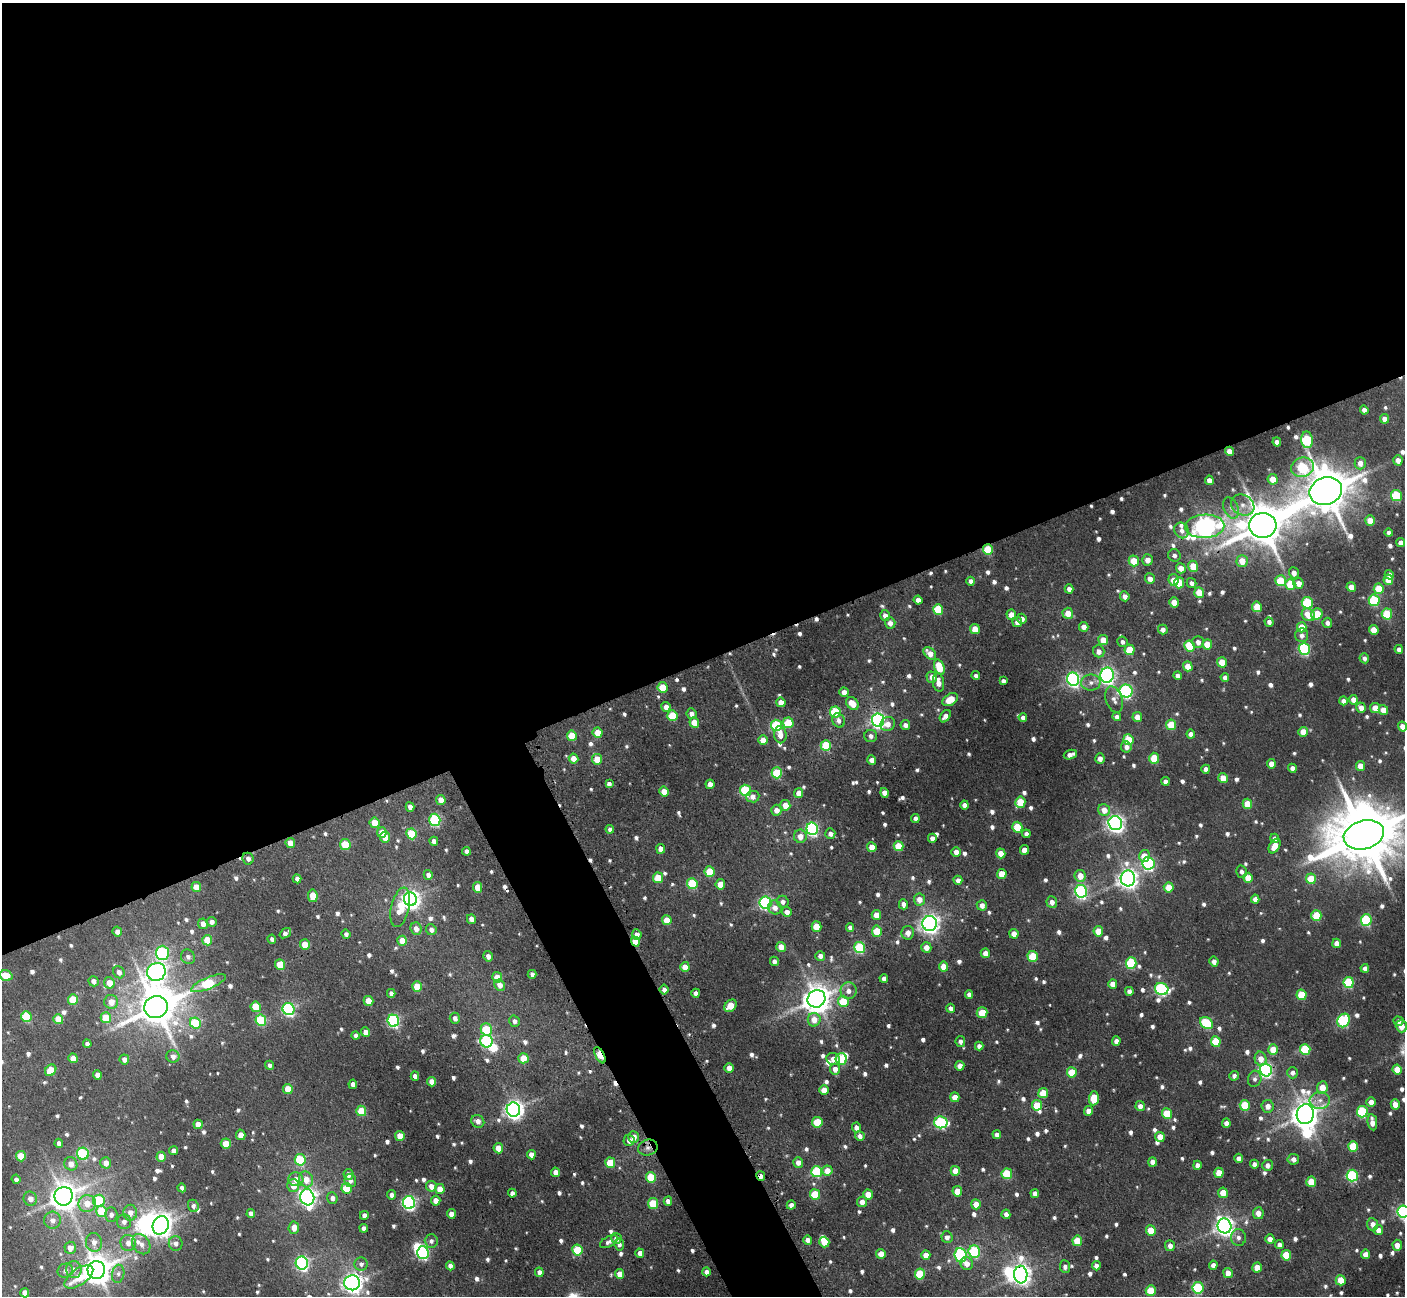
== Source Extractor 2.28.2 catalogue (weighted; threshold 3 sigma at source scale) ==
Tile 2 of 4 x 4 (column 2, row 1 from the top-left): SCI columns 1448-2850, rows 4064-5357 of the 5705 x 5684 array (HDU 1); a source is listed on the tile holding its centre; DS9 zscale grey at full resolution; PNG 1407 x 1298 px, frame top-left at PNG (2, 3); each listed source drawn as its Kron ellipse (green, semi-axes under 4 px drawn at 4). Shown black and unused: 54% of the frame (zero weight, under 3 of 4 exposures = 5% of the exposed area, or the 3 px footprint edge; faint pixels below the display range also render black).
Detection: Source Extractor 2.28.2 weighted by HDU 2 'WHT'; one run over the whole footprint, this tile lists its part. Background 0.0438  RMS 0.0057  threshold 0.0257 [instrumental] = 3 sigma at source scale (4.5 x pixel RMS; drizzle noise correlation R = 1.50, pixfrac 1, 0.05/0.05 arcsec/px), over >= 5 px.
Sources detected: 886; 6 inside a brighter object's white glare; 8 cosmic-ray / hot-pixel residue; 1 long thin detection or spike segment (spike, bleed or trail) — neither listed nor drawn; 7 inside a brighter listed object's ellipse — not listed separately; of the other 864, all 500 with FLUX_AUTO >= 2.32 (the completeness limit of this list) listed and drawn (364 fainter detections not listed), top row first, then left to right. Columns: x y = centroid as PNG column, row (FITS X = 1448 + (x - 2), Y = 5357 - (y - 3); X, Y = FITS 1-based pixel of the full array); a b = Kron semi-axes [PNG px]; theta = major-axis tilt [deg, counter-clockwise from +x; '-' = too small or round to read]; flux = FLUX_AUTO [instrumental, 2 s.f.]
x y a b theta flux
1364 410 4 4 - 3.1
1385 419 5 4 - 4.9
1307 440 8 5 -85 46
1277 442 4 4 - 4.1
1229 451 5 4 - 5.5
1398 460 5 4 - 4.5
1360 463 6 5 - 4.7
1302 467 11 9 15 50
1273 479 5 5 - 9.7
1209 480 4 4 - 4.3
1326 491 16 13 19 2700
1396 495 5 5 - 40
1243 505 12 10 -30 5.6
1231 508 11 7 -67 3.5
1370 520 5 5 - 8.1
1263 525 13 12 - 2200
1205 526 20 11 3 420
1182 530 8 7 - 3.7
1389 533 4 4 - 2.5
1401 543 4 4 - 3.9
988 550 5 5 - 24
1174 555 6 6 - 2.6
1148 560 5 5 - 4.4
1134 561 5 5 - 14
1242 561 6 5 - 9.8
1193 566 5 5 - 14
1181 568 5 4 - 6.3
1294 573 5 5 - 4.4
1389 575 5 4 - 4.2
1150 579 5 5 - 4.5
1173 580 6 5 - 8.2
1388 580 5 5 - 11
971 581 4 4 - 2.9
1281 581 5 5 - 21
1179 583 5 5 - 24
1192 583 5 4 - 2.4
1299 583 5 5 - 6.2
1290 584 5 5 - 19
1351 587 5 4 - 6.8
1069 589 4 4 - 3.3
1379 589 5 5 - 19
1199 592 5 5 - 13
1125 596 5 4 - 3.9
918 600 4 4 - 3.4
1374 600 6 5 - 43
1174 602 5 4 - 7.2
1307 603 6 5 - 45
1257 607 5 5 - 18
938 609 5 5 - 28
1068 613 5 5 - 7.6
1317 614 6 5 - 18
1387 614 5 5 - 30
885 615 6 5 - 4
1011 615 5 4 - 6.1
1308 615 7 6 - 8.7
1022 619 5 4 - 3.5
1017 622 5 5 - 4.4
1269 622 5 4 - 2.8
890 623 5 5 - 4.1
1327 623 5 5 - 2.5
1084 627 5 4 - 3.9
1302 627 5 4 - 13
975 629 5 4 - 9.9
1163 629 5 5 - 3.1
1374 630 5 5 - 11
1302 635 7 6 - 3.2
1103 640 5 5 - 11
1122 642 5 5 - 2.4
1198 642 6 5 - 3.4
1207 644 5 5 - 14
1189 646 5 5 - 28
1304 649 6 5 - 76
1399 649 4 4 - 2.8
1130 650 5 5 - 20
1099 651 6 6 - 3.9
930 653 7 5 -45 7.1
1364 658 5 4 - 2.6
1222 662 5 5 - 11
1188 666 5 4 - 11
939 667 8 5 -71 19
1107 675 7 6 - 230
976 676 4 4 - 2.6
1177 676 4 4 - 2.7
932 677 5 5 - 4.8
1225 677 4 4 - 3.1
1073 679 6 6 - 150
1003 681 4 4 - 2.4
938 682 9 5 -82 5.4
1091 682 9 8 - 3.4
663 687 5 5 - 19
1126 691 6 6 - 110
844 692 5 4 - 5
950 699 8 5 35 12
1114 700 13 8 -72 3.6
1353 700 5 4 - 5
1343 701 4 4 - 3.4
781 702 5 4 - 6.4
852 704 7 5 -45 9.2
666 707 5 4 - 4.5
1361 708 5 4 - 4.8
1375 708 5 5 - 9.7
1383 710 5 4 - 6.4
835 712 5 5 - 39
691 714 5 5 - 3.2
672 716 5 5 - 22
945 716 7 5 53 3.9
1117 717 4 4 - 2.4
1137 717 5 5 - 6.3
1023 718 4 4 - 3.6
839 720 7 6 - 3
878 720 7 6 - 190
694 722 5 5 - 11
788 723 5 5 - 26
888 724 7 6 - 5
776 725 6 5 - 50
905 725 5 5 - 3.2
1171 725 5 5 - 17
1402 726 5 4 - 6.2
1303 732 5 4 - 9.2
598 733 5 5 - 9.7
1191 734 4 4 - 4.7
780 735 8 6 -85 6
572 736 5 5 - 16
871 736 6 6 - 2.4
763 740 5 4 - 7.4
1128 740 5 5 - 23
826 746 5 5 - 28
1126 747 6 5 - 3.5
1070 755 7 4 20 4.4
574 758 5 4 - 8.2
1154 758 5 5 - 22
597 759 5 5 - 11
1100 759 5 4 - 3.9
872 760 5 4 - 4.6
1271 764 5 4 - 6.4
1360 766 5 4 - 9.4
1292 768 4 4 - 3.6
1206 769 4 4 - 3.9
777 773 5 5 - 33
1223 778 5 4 - 9.8
1165 781 4 4 - 3.1
609 784 4 4 - 2.6
710 784 5 4 - 4.8
746 790 6 5 - 49
664 792 5 4 - 9.2
799 793 5 4 - 7.3
884 793 5 4 - 6.1
753 797 7 6 - 3.4
441 800 5 4 - 7.5
1020 802 6 5 - 20
1247 804 5 5 - 16
785 805 5 5 - 7.8
964 805 4 4 - 3.7
410 807 5 4 - 3.1
776 810 5 5 - 5.1
1104 810 6 5 - 7.2
915 818 4 4 - 2.6
435 820 6 5 - 70
375 823 5 5 - 13
1115 823 7 6 - 290
1017 827 5 5 - 25
610 829 4 4 - 2.3
812 829 6 6 - 110
382 832 5 4 - 7.8
411 834 5 5 - 25
830 834 5 5 - 2.7
1026 834 4 4 - 3
1364 835 20 14 15 5100
800 836 7 6 - 5.3
385 837 5 5 - 6.4
932 838 4 4 - 3.4
1275 838 4 4 - 2.4
434 841 4 4 - 3.9
290 843 5 4 - 6.5
345 845 5 5 - 23
898 846 5 5 - 18
1274 846 8 5 59 7.9
872 847 5 4 - 8.7
661 849 5 4 - 5.5
1024 850 5 4 - 7
466 851 4 4 - 2.6
956 852 5 4 - 5.2
1001 853 5 4 - 9.2
1144 856 6 5 - 9.1
248 859 6 5 - 2.7
1148 863 6 6 - 88
710 872 5 5 - 19
1241 872 6 5 - 2.3
1002 874 5 5 - 11
428 875 5 4 - 3.1
1080 876 6 5 - 8.9
658 878 5 5 - 16
1128 878 8 7 - 400
1248 878 5 4 - 11
297 879 4 4 - 2.9
1311 879 5 5 - 21
958 880 4 4 - 3.4
692 884 5 5 - 31
720 884 5 4 - 7.8
196 887 5 4 - 11
478 887 5 4 - 9.5
1169 887 5 5 - 12
1081 891 6 6 - 120
313 896 6 5 - 12
410 899 7 6 - 330
919 899 6 5 - 6.2
1255 899 4 4 - 3.6
783 902 6 6 - 2.9
1052 902 6 5 - 4.5
765 903 6 6 - 110
903 904 5 4 - 2.7
982 905 5 5 - 4.4
400 907 20 9 77 14
775 908 7 6 - 4
787 912 5 5 - 4.6
876 915 5 4 - 7.3
1316 915 5 5 - 22
471 919 5 4 - 4
667 920 5 5 - 11
1366 920 6 5 - 56
211 922 5 5 - 2.8
930 923 7 7 - 350
203 924 5 5 - 4.7
816 926 5 5 - 15
850 927 4 4 - 2.3
416 929 6 5 - 4.6
431 930 5 5 - 2.9
877 931 5 5 - 17
1098 931 5 5 - 12
117 932 5 4 - 3.4
285 933 6 4 38 3.2
908 933 7 6 - 4.5
346 934 5 4 - 2.3
637 934 5 4 - 4.1
1014 934 5 4 - 6.4
272 939 4 4 - 2.3
207 940 5 5 - 16
402 941 5 4 - 9.3
635 941 5 4 - 13
1337 943 4 4 - 5.5
305 945 5 5 - 14
781 947 5 5 - 8.6
860 947 5 5 - 46
926 947 5 5 - 6.7
162 953 7 6 - 81
985 953 5 4 - 5.1
488 956 5 4 - 3.1
820 956 5 4 - 3.6
1033 956 5 5 - 22
188 957 7 7 - 2.4
774 961 5 4 - 3.1
1214 962 5 4 - 3.7
1131 963 6 5 - 43
280 965 5 5 - 20
685 967 5 4 - 8.4
944 967 5 4 - 11
1365 968 4 4 - 3.2
119 972 6 5 - 3.2
156 972 9 8 - 350
532 974 4 4 - 2.3
6 976 6 5 - 14
497 977 5 5 - 11
884 978 4 4 - 3
93 981 5 5 - 3.4
1349 982 5 5 - 42
109 983 5 5 - 8.8
208 983 19 6 23 41
1113 984 5 4 - 6.4
500 985 6 5 - 5
417 986 5 5 - 15
664 989 5 4 - 2.9
1162 989 7 6 - 86
849 991 8 8 - 4.3
1129 991 4 4 - 3.1
391 993 4 4 - 2.5
696 993 4 4 - 3.4
969 994 4 4 - 2.9
1301 995 5 5 - 22
73 999 5 5 - 18
816 999 9 8 - 940
369 1001 5 5 - 13
843 1001 5 5 - 18
111 1002 7 7 - 7
730 1006 7 5 46 12
156 1007 12 11 - 2000
256 1007 5 5 - 17
951 1008 4 4 - 3.1
288 1009 6 6 - 120
982 1013 5 5 - 18
26 1017 5 5 - 35
106 1018 5 5 - 19
455 1018 5 5 - 3.3
58 1019 5 5 - 13
261 1020 6 5 - 41
814 1020 7 6 - 6.9
1344 1020 7 6 - 64
393 1021 6 5 - 110
514 1021 6 5 - 2.9
1398 1021 5 4 - 2.4
195 1023 6 5 - 37
1206 1023 7 5 -37 43
1401 1026 6 5 - 6.6
486 1029 6 5 - 21
365 1032 5 4 - 5.4
356 1035 4 4 - 2.4
486 1041 6 6 - 64
960 1041 5 5 - 2.6
1116 1041 4 4 - 3.4
1216 1042 5 5 - 24
87 1044 4 4 - 2.7
979 1046 4 4 - 2.8
1305 1049 5 5 - 38
1273 1050 5 5 - 13
600 1055 9 4 -62 26
173 1056 6 6 - 3.7
73 1058 5 4 - 8.8
523 1058 5 5 - 12
124 1059 5 5 - 3.6
833 1059 7 6 - 5.7
841 1059 6 5 - 33
1261 1059 7 6 - 6
269 1065 4 4 - 2.4
960 1066 5 4 - 5.8
729 1068 5 4 - 5.5
835 1069 5 5 - 5.2
1397 1069 5 4 - 13
51 1070 6 5 - 17
1266 1070 6 6 - 150
1072 1072 5 5 - 15
1293 1073 5 5 - 3
97 1075 5 4 - 5
415 1076 4 4 - 3.4
1234 1076 5 4 - 2.3
1255 1079 8 6 78 2.4
431 1082 5 4 - 5.8
353 1084 4 4 - 3.8
1322 1088 6 5 - 10
288 1089 5 5 - 12
824 1090 5 5 - 8.7
1043 1093 5 5 - 13
955 1097 5 4 - 7.5
1094 1098 7 5 88 15
1320 1100 10 8 4 4.1
1371 1102 5 4 - 5.2
1395 1104 5 4 - 7.1
1037 1105 5 5 - 17
1245 1105 5 5 - 28
1140 1106 5 4 - 4.4
1268 1106 6 6 - 4.3
513 1110 7 6 - 350
361 1111 5 5 - 15
1088 1111 5 4 - 4.7
1362 1112 6 5 - 52
1167 1113 5 5 - 19
1305 1114 10 8 79 880
478 1121 7 6 - 3.5
817 1122 5 5 - 24
941 1122 6 6 - 71
1372 1122 8 4 -81 5.7
1226 1123 4 4 - 3.7
198 1124 5 4 - 7.8
856 1127 5 4 - 3.8
241 1135 5 4 - 3.9
997 1135 4 4 - 3
400 1136 5 4 - 10
860 1136 5 5 - 3.3
634 1137 6 5 - 5
1160 1137 5 4 - 7.9
629 1140 5 5 - 3.5
59 1143 4 4 - 2.8
226 1144 5 5 - 12
1353 1146 5 5 - 25
498 1148 5 4 - 8.1
648 1148 10 8 14 3.2
174 1151 4 4 - 3.4
83 1154 6 6 - 52
531 1155 5 4 - 4.8
21 1156 5 5 - 18
161 1157 5 4 - 9.9
1239 1158 4 4 - 3.8
1293 1159 6 5 - 3.2
300 1160 6 5 - 45
798 1162 5 5 - 4.4
1152 1162 5 4 - 4.5
106 1163 5 5 - 5.9
610 1163 5 5 - 19
71 1164 7 6 - 5.5
1254 1164 4 4 - 2.9
1197 1165 4 4 - 3.4
1267 1165 5 5 - 3.1
827 1171 5 5 - 7.9
955 1171 5 4 - 9.4
555 1172 5 4 - 5.6
817 1172 5 5 - 43
1219 1173 5 4 - 11
348 1174 5 5 - 4.1
1007 1174 5 5 - 30
761 1176 5 3 - 3.9
1352 1176 6 5 - 68
651 1177 5 5 - 26
16 1179 5 4 - 2.4
296 1179 7 7 - 6.4
306 1179 8 7 - 8.6
350 1181 6 6 - 3.2
1311 1182 5 5 - 17
293 1185 6 6 - 7.8
431 1186 5 5 - 4.7
182 1188 4 4 - 2.4
347 1188 5 5 - 20
440 1189 5 4 - 8.2
957 1191 5 5 - 11
512 1193 4 4 - 2.4
1035 1193 4 4 - 3.8
1223 1193 5 5 - 12
815 1194 5 5 - 25
391 1195 4 4 - 2.9
868 1195 5 4 - 10
64 1196 9 9 - 810
307 1197 8 7 - 260
332 1198 5 5 - 3
30 1199 7 6 - 4.8
99 1201 6 6 - 37
436 1201 5 4 - 7.9
668 1201 4 4 - 4
862 1202 5 5 - 4.8
87 1203 8 8 - 9.6
409 1203 6 6 - 150
653 1203 5 5 - 25
976 1204 5 4 - 7.7
791 1205 4 4 - 3.3
193 1206 6 5 - 2.3
102 1211 6 5 - 19
1403 1212 6 6 - 120
130 1213 8 7 - 4.7
1258 1213 6 5 - 5.1
251 1214 4 4 - 4.1
451 1214 5 4 - 5.1
1006 1214 5 4 - 3.7
111 1215 7 6 - 3.1
364 1215 4 4 - 3.4
52 1220 8 8 - 4.1
124 1222 7 7 - 2.8
1373 1224 6 5 - 3.9
161 1225 9 8 - 500
1224 1226 7 7 - 340
294 1228 6 5 - 6
364 1228 4 4 - 2.5
1151 1230 5 5 - 12
1378 1230 5 4 - 4.5
947 1237 6 5 - 3.3
616 1238 5 5 - 3.8
1238 1238 8 7 - 2.8
1270 1239 5 4 - 4.5
808 1240 5 4 - 4.6
431 1241 7 6 - 2.4
1077 1241 5 5 - 17
94 1242 9 8 - 5
609 1242 9 5 28 2.5
824 1242 5 5 - 11
128 1243 8 7 - 4.4
176 1243 7 7 - 3.1
141 1244 11 8 -55 4.4
619 1244 6 5 - 2.3
1279 1245 4 4 - 2.6
1397 1245 5 4 - 5.8
1170 1246 5 5 - 3.4
70 1248 6 5 - 6.1
577 1250 5 5 - 29
974 1252 6 6 - 59
423 1253 6 6 - 100
640 1253 4 4 - 5
881 1254 5 4 - 9
1366 1254 5 4 - 6.5
926 1255 5 4 - 6.1
961 1255 7 6 - 87
1286 1255 5 5 - 22
302 1263 6 6 - 160
967 1263 7 6 - 5.7
361 1264 6 6 - 2.3
1213 1265 4 4 - 2.8
450 1266 4 4 - 3
1096 1266 5 4 - 3.1
1065 1267 6 5 - 2.4
1257 1268 5 4 - 10
74 1270 8 7 - 3.5
96 1270 9 8 - 1000
65 1271 8 7 - 3.2
539 1272 4 4 - 2.9
706 1272 4 4 - 3.4
1228 1273 5 4 - 5
118 1274 9 6 80 2.4
619 1274 5 4 - 6.5
920 1274 5 5 - 28
1021 1275 9 6 -87 420
79 1277 16 8 35 17
1341 1280 5 5 - 12
352 1283 8 7 - 390
1198 1288 6 5 - 47
1151 1291 5 5 - 18
25 1293 4 4 - 5.1
Overlapping masked pixels (flux is a lower limit): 8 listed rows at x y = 1229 451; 988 550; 248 859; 635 941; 600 1055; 648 1148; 761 1176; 1021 1275
Isophote crosses this tile's border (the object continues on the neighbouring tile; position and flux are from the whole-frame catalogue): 3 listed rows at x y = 1402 726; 1364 835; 1403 1212